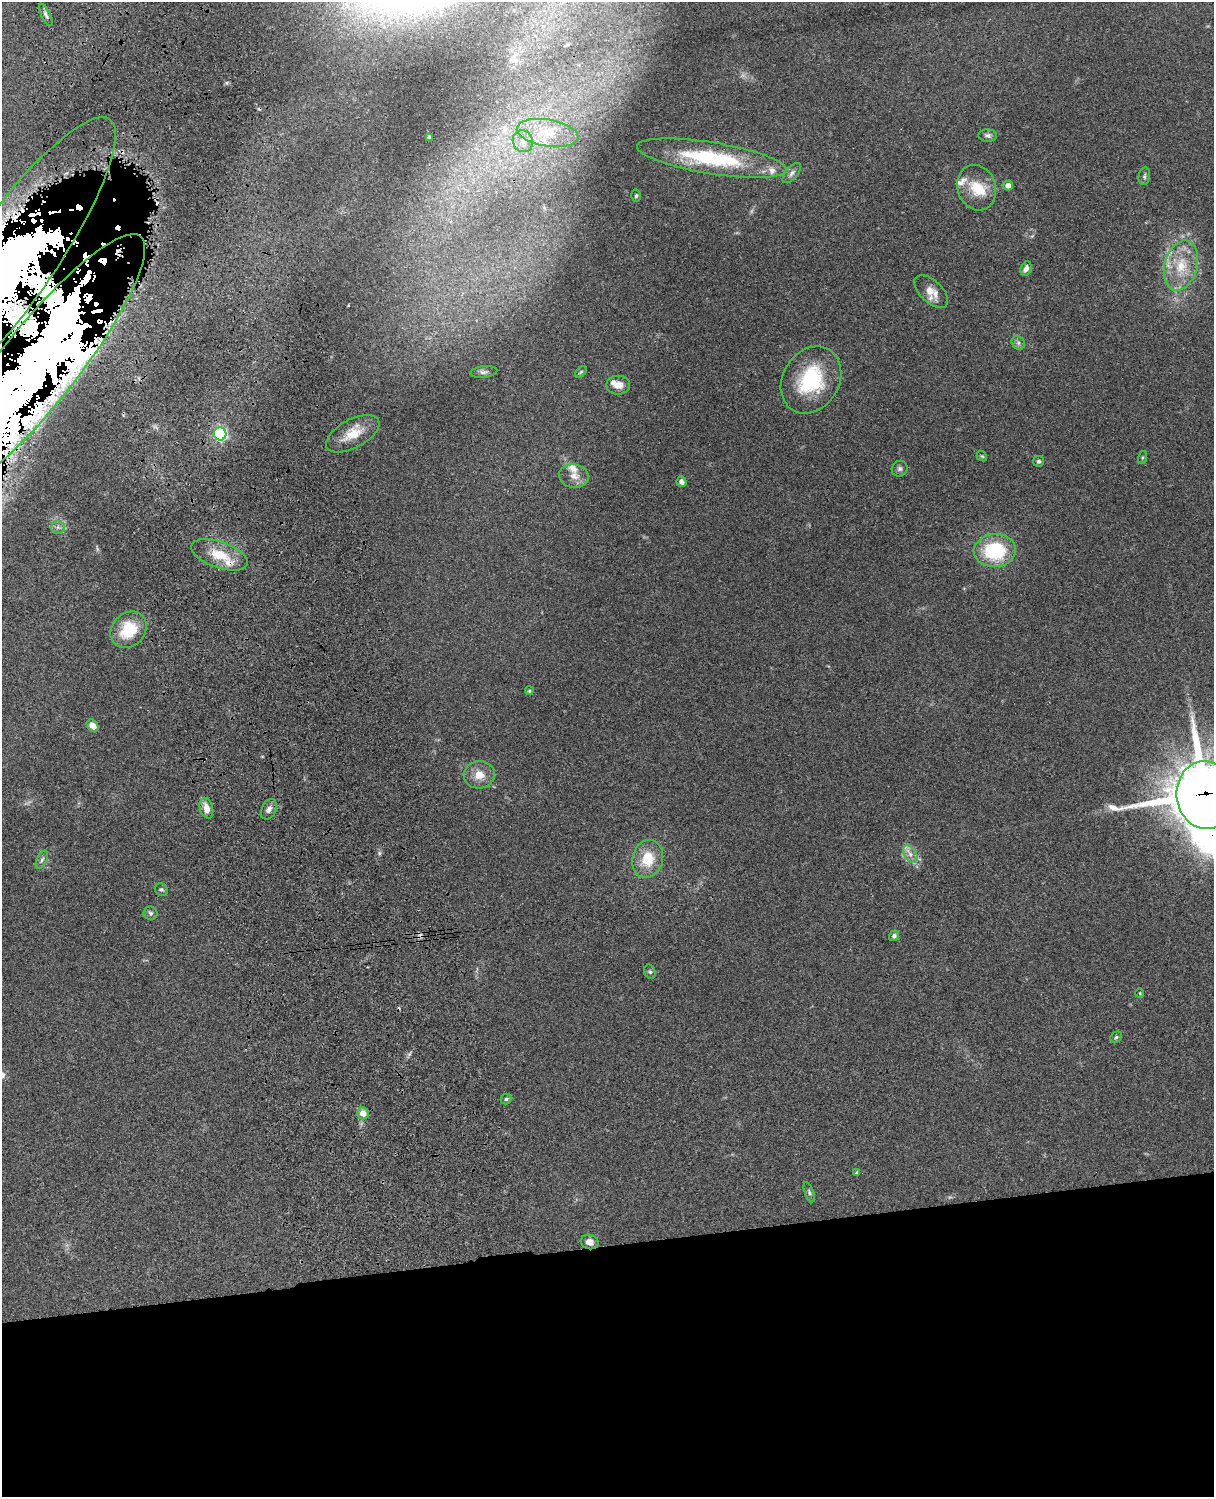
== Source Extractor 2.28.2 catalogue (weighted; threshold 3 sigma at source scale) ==
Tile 11 of 4 x 3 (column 3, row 3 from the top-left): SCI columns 2546-3757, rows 278-1772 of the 5088 x 4927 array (HDU 1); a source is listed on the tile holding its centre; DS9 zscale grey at full resolution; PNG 1216 x 1499 px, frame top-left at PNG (2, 2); each listed source drawn as its Kron ellipse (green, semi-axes under 4 px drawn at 4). Shown black and unused: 18% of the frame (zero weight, under 3 of 4 exposures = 6% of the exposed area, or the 3 px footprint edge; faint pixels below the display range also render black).
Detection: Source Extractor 2.28.2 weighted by HDU 2 'WHT'; one run over the whole footprint, this tile lists its part. Background 0.106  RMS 0.0065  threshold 0.0294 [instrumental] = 3 sigma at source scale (4.5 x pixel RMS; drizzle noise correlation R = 1.50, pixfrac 1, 0.05/0.05 arcsec/px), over >= 5 px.
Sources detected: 73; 1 too faint to see at this stretch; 8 cosmic-ray / hot-pixel residue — neither listed nor drawn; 11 inside a brighter listed object's ellipse — not listed separately; the other 53 listed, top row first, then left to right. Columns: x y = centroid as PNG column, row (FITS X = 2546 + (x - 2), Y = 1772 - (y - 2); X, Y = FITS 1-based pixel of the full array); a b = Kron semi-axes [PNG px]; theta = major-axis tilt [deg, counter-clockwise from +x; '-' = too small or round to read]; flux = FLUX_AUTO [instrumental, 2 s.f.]
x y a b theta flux
46 15 12 4 -64 1.9
548 133 31 13 -9 20
988 136 9 6 -1 1.9
429 137 3 3 - 1.4
523 141 11 10 - 5.4
712 158 76 15 -9 63
792 173 12 6 49 2.6
1144 176 9 5 80 1.5
1008 185 5 5 - 4.1
977 188 23 19 -71 17
636 196 6 4 87 1.1
8 264 176 43 55 740
1181 266 25 16 74 21
1026 269 7 5 68 3.3
931 292 21 11 -43 8.1
1018 343 7 6 - 1.9
39 365 164 38 52 860
484 372 13 5 6 2.2
581 372 7 4 45 0.97
811 380 35 28 59 48
618 385 12 9 0 5.3
220 434 6 6 - 100
353 434 29 14 28 14
982 456 6 4 -41 0.85
1142 457 7 3 71 0.79
1039 461 5 5 - 1.3
900 469 8 7 - 1.9
574 476 15 11 -9 6.3
682 482 5 5 - 2.8
58 527 6 6 - 1.9
995 550 21 16 4 50
220 555 30 13 -19 18
129 630 20 16 46 24
529 691 4 4 - 0.92
93 726 7 5 -49 5.8
479 775 15 13 3 8.4
1205 795 34 28 -85 4300
206 808 11 6 -74 6.2
269 809 11 7 63 3
910 854 9 6 -55 3.4
648 859 19 15 76 17
42 860 9 5 65 1.8
161 889 7 6 - 1.2
151 913 7 6 - 1.5
894 936 5 5 - 1.7
650 972 7 5 -73 1.3
1140 993 5 4 - 0.61
1116 1037 6 5 - 1.1
506 1099 5 5 - 1
363 1113 6 6 - 5.8
857 1173 4 3 - 1.3
809 1192 10 4 -70 1.5
590 1242 9 7 -17 4.3
Overlapping masked pixels (flux is a lower limit): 3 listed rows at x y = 8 264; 39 365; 1205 795
Isophote crosses this tile's border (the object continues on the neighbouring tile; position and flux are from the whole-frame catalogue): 3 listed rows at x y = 8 264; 39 365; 1205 795